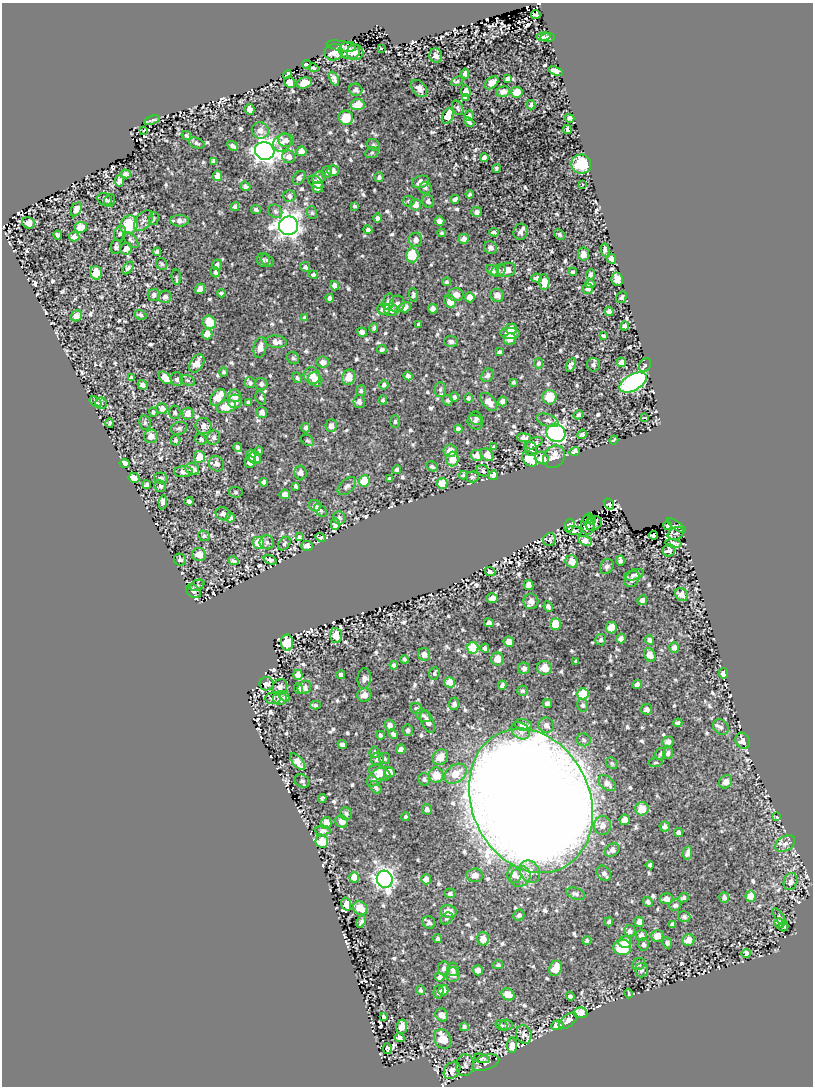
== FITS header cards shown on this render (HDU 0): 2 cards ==
NAXIS1  =                  811 /
NAXIS2  =                 1084 /

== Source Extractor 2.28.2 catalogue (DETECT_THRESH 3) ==
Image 811 x 1084 px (HDU 0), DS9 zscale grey, 1 PNG px = 1 image px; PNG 815 x 1088 px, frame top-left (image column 1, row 1084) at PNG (2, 3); each listed source drawn as its Kron ellipse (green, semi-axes under 4 px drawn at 4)
Background 0.0882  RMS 0.01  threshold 0.0299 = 3 sigma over >= 5 px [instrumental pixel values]
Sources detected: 739; of the 739, the 500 brightest by FLUX_AUTO listed and drawn (239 fainter detections omitted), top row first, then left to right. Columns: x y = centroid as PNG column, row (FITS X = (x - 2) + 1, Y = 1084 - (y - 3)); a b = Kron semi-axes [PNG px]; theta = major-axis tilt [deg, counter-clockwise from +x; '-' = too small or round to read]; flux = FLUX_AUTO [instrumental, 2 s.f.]
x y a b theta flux
536 15 5 3 - 1.5
543 36 7 3 9 1.4
547 37 7 4 2 1.5
341 46 15 5 -10 2.3
381 49 3 3 - 1.2
349 51 10 8 -9 4
334 52 9 8 - 8.7
355 52 8 7 - 5.9
436 56 7 6 - 3.3
307 64 4 3 - 5.3
313 68 5 3 - 1.3
555 71 7 4 -18 4.1
465 74 5 4 - 2.1
287 75 5 4 - 1.4
334 79 7 4 -68 2.6
508 79 4 3 - 1.6
457 81 6 4 28 1.1
289 82 6 5 - 4.3
304 83 8 5 14 6
492 83 8 5 39 5.2
419 88 9 6 -49 3.7
356 90 6 6 - 2
466 91 6 4 -86 4.3
503 92 7 5 10 3
517 92 5 5 - 20
466 97 4 4 - 1.4
358 105 7 5 7 8.1
531 105 4 3 - 1.3
458 108 8 5 -66 1.4
250 109 5 4 - 3.9
448 116 8 5 64 20
469 116 5 4 - 2
346 118 7 7 - 13
570 118 5 4 - 1.5
152 120 8 2 18 1.3
469 122 6 3 -41 1.5
567 129 4 3 - 1.4
143 130 3 3 - 4.4
260 130 8 8 - 4.4
186 135 5 4 - 1.2
286 140 8 7 - 3.2
197 143 8 5 -21 1.2
282 143 10 8 36 3.6
373 145 6 5 - 1.2
233 146 6 3 -33 1.8
265 151 10 9 - 530
301 151 5 5 - 6.6
372 153 7 5 22 1.3
289 157 6 6 - 3.9
484 158 4 4 - 3
214 161 4 3 - 1.1
581 164 10 9 - 21
496 169 4 3 - 1.3
333 171 5 5 - 3.4
327 172 6 5 - 1.2
125 174 5 4 - 2
218 176 5 4 - 5.4
379 177 5 4 - 1.8
299 178 7 5 51 2.9
319 178 7 5 40 2
120 181 6 4 82 2.7
315 182 8 5 -34 4.2
421 182 8 6 19 4.2
582 185 4 3 - 1.2
245 186 5 4 - 1.9
318 187 5 5 - 4.1
425 188 6 6 - 1.3
470 194 4 4 - 1.3
289 196 6 6 - 2.7
105 199 7 6 - 2.5
455 199 4 4 - 2.3
109 200 6 5 - 1.5
409 201 6 5 - 1.2
428 201 6 6 - 2.3
415 205 6 5 - 4.7
354 206 4 3 - 1.1
235 207 4 4 - 2
76 209 7 5 57 3.8
256 209 5 4 - 1.6
275 211 7 6 - 1.9
477 212 5 5 - 2.5
312 213 6 5 - 1.3
377 218 4 4 - 2.1
154 219 6 5 - 1.2
143 221 12 7 52 2.8
180 221 9 6 0 3.6
439 221 5 4 - 3.1
29 223 6 5 - 3.6
129 225 9 8 - 27
288 226 9 9 - 480
81 227 6 5 - 7.1
368 230 4 4 - 2.1
494 232 4 3 - 1.8
520 232 8 7 - 3.1
442 233 4 4 - 1.3
120 234 8 6 71 1.6
58 235 4 4 - 2.2
559 235 6 4 -45 1.2
74 237 5 4 - 3.2
464 239 5 5 - 2.7
131 240 10 5 -46 1.4
416 240 7 6 - 3.5
116 247 7 5 82 1.9
490 248 7 6 - 2.9
126 249 6 6 - 3.7
605 250 6 4 -77 2.4
157 252 4 4 - 1.8
583 254 6 5 - 4.3
412 255 7 6 - 21
612 259 5 4 - 2.3
263 260 7 6 - 1.5
267 261 7 5 -43 1.7
162 264 6 5 - 1.5
217 265 5 5 - 1.8
305 267 5 4 - 1.6
128 268 7 4 51 1.9
492 270 6 5 - 2.5
499 270 7 5 25 1.5
507 270 9 7 17 6.3
215 272 5 4 - 1.4
573 272 4 3 - 1.4
96 273 7 6 - 8.7
590 274 5 4 - 1.9
313 275 4 4 - 1.4
176 277 8 5 -84 1.2
537 278 5 4 - 1.6
617 279 7 5 -78 8.3
446 282 4 4 - 1.3
544 282 8 5 -87 6.3
590 284 5 4 - 1.9
335 286 5 4 - 3.8
587 288 5 5 - 2
200 289 5 4 - 4.9
221 293 4 4 - 1.2
154 295 6 6 - 2.2
413 295 7 4 -88 1.7
456 295 7 6 - 5.7
497 295 7 6 - 4.5
165 297 6 6 - 2.5
470 297 5 5 - 6.9
622 297 6 5 - 1.6
330 298 4 4 - 1.8
450 301 7 5 -69 7.5
388 302 8 5 76 2.2
397 304 8 7 - 3.3
405 307 6 5 - 5.1
384 309 6 6 - 6.4
433 309 5 5 - 3
391 310 7 6 - 3.9
609 311 4 4 - 2.4
140 315 6 4 -23 1.6
76 316 6 5 - 3.9
304 317 4 3 - 1.2
210 322 7 6 - 14
418 324 4 3 - 1.2
625 326 4 4 - 1.2
374 328 5 4 - 1.4
511 329 5 5 - 4.6
362 332 5 4 - 2.8
510 333 10 5 -4 7.1
207 334 5 5 - 8.2
603 336 4 3 - 1.2
510 339 6 5 - 3.1
451 341 7 5 -2 2
276 342 11 6 -4 4.7
260 347 11 6 78 4.7
382 349 4 4 - 1.7
499 352 4 3 - 1.2
293 358 7 5 -50 1.7
323 362 6 5 - 3.1
621 362 5 4 - 2.9
197 363 10 6 57 7.6
538 363 5 4 - 1.7
571 365 7 4 62 2.1
593 365 7 6 - 1.4
645 365 7 5 61 1.4
223 372 4 4 - 1.2
487 375 7 5 56 2.2
312 376 9 8 - 7.8
408 376 4 4 - 2.4
349 377 8 6 69 8.4
131 378 4 3 - 1.5
165 378 7 4 -44 11
297 378 5 4 - 1.3
177 379 7 6 - 2.3
315 379 7 6 - 4.3
187 380 8 5 -20 1.2
513 382 4 3 - 1.1
633 382 15 8 29 140
250 383 5 5 - 1.9
261 384 6 6 - 2.1
142 385 5 4 - 3.3
384 385 4 4 - 1.6
440 390 7 5 88 1.9
361 391 5 4 - 1.4
235 396 6 6 - 5.7
218 397 9 6 50 11
454 397 5 4 - 1.7
550 397 7 7 - 11
261 398 7 5 -69 1.4
468 398 5 4 - 1.2
383 400 4 4 - 1.2
448 400 5 4 - 1.5
235 401 7 7 - 3.4
503 401 5 4 - 2.9
95 402 7 4 -36 1.4
248 402 4 3 - 1.5
359 402 6 5 - 2.9
489 402 10 6 -49 5.6
101 403 6 6 - 1.2
226 407 10 6 15 12
162 408 5 5 - 4.8
153 412 4 4 - 1.3
175 412 7 5 -88 1.5
262 412 5 5 - 3.5
187 413 6 6 - 4.5
579 415 5 4 - 1.5
645 417 4 3 - 1.6
476 418 7 6 - 2.2
547 420 11 6 -19 2.3
395 421 6 5 - 1.5
475 422 8 6 -36 2.6
110 423 4 3 - 1.5
145 423 7 5 -80 1.4
203 426 8 8 - 3.7
331 426 6 5 - 2.8
179 428 8 6 20 1.9
306 428 5 4 - 1.8
458 429 4 4 - 2.1
556 433 10 8 -38 190
582 434 5 4 - 1.5
151 436 7 6 - 4.8
214 437 7 6 - 2.2
524 438 7 4 -7 2.5
201 439 6 5 - 1.3
175 440 5 4 - 1.8
307 440 7 5 -36 1.3
614 440 4 3 - 1.3
534 443 9 5 28 3.2
238 447 4 4 - 1.7
494 447 4 3 - 1.2
531 449 7 6 - 2.4
259 451 4 4 - 1.5
450 451 6 6 - 5.7
575 451 5 4 - 2.6
251 455 6 5 - 3.5
476 455 6 5 - 5.3
487 455 7 5 -44 7.9
199 457 6 5 - 12
554 457 12 10 49 8.6
255 458 6 6 - 5.4
542 458 7 6 - 7.6
452 459 7 6 - 8.8
529 459 8 6 -49 13
250 462 6 5 - 6.2
125 463 5 4 - 4.1
217 464 8 7 - 3.2
432 466 6 4 -28 1.6
192 469 7 6 - 4.8
397 470 4 4 - 1.7
483 471 6 5 - 1.4
183 472 9 5 1 2.8
300 472 7 6 - 3.9
463 475 4 4 - 1.2
493 475 5 4 - 3
472 477 6 5 - 1.2
134 478 5 5 - 4.9
161 478 7 5 -14 1.9
389 479 4 4 - 1.8
364 481 5 5 - 29
264 482 4 4 - 2.7
442 483 5 5 - 17
147 485 4 4 - 2
160 486 6 5 - 2.2
296 486 4 3 - 1.3
347 486 11 6 44 2.7
236 492 7 5 -5 1.2
285 494 5 5 - 3.8
189 501 4 4 - 2
163 502 7 4 82 2.3
609 504 6 4 -50 1.2
315 506 6 5 - 4
320 510 7 5 -46 1.3
223 514 7 6 - 2.8
230 518 5 4 - 2
339 518 6 6 - 2.1
588 518 5 3 - 1.2
592 520 5 4 - 1.7
594 523 8 6 31 3
335 524 6 4 -88 4.1
569 525 7 5 74 3.9
588 525 10 6 -88 2.3
667 525 5 3 - 1.5
677 525 11 4 -35 1.2
574 531 8 4 -7 1.4
676 533 8 6 24 2.4
653 535 4 4 - 2.2
204 536 6 5 - 1.3
299 537 4 3 - 1.2
321 537 5 3 - 3.9
550 540 7 6 - 1.7
585 541 7 4 -20 4.4
267 542 7 7 - 2.5
258 543 6 5 - 18
673 543 8 4 -9 2.1
284 544 7 5 51 1.3
307 546 6 5 - 2.6
669 550 6 6 - 2.7
199 555 7 6 - 5.6
180 560 6 5 - 1.4
270 560 7 4 -19 2
233 561 5 4 - 2
572 561 6 6 - 6.3
620 561 5 4 - 1.7
607 566 8 6 59 2
490 572 5 3 - 1.8
634 575 10 5 15 2
632 579 9 6 53 2.4
197 585 8 5 27 1.7
529 585 5 4 - 2.4
193 591 8 6 -39 2
681 595 7 6 - 4.4
492 598 5 5 - 3.9
642 600 5 4 - 2.7
531 601 8 7 - 4.3
548 607 5 4 - 1.8
489 623 5 4 - 2.5
555 624 6 5 - 20
611 627 6 5 - 8.1
336 635 7 6 - 6.9
621 639 5 4 - 3.1
601 640 6 5 - 1.5
649 640 5 4 - 1.9
287 642 8 6 89 33
509 642 5 5 - 5.3
674 647 5 5 - 3
473 648 5 5 - 37
485 648 4 4 - 1.9
424 654 6 6 - 3.6
650 655 7 5 -63 7.1
404 659 4 3 - 1.4
497 659 6 6 - 7.3
576 661 3 3 - 1.1
394 665 4 4 - 2.3
524 668 6 5 - 3
544 668 7 7 - 8.9
434 673 6 5 - 1.4
724 673 5 4 - 7.8
298 675 5 4 - 4
341 675 4 4 - 1.6
364 678 10 6 86 2.5
450 682 5 5 - 14
266 684 7 6 - 2.1
637 684 5 4 - 2
502 685 4 4 - 2
280 687 8 7 - 2.5
304 687 7 6 - 3.2
298 689 5 4 - 1.6
522 691 5 5 - 1.3
583 694 6 5 - 31
364 695 7 6 - 4.6
285 697 5 4 - 2.1
273 698 7 5 -6 1.5
280 698 7 7 - 4.4
454 704 6 5 - 2
547 704 5 4 - 2.9
315 705 5 3 - 1.2
583 705 6 5 - 1.7
416 708 6 5 - 1.8
647 709 5 5 - 2.6
424 716 8 5 -25 1.8
428 722 12 6 -64 4.2
678 723 4 4 - 1.5
390 725 6 5 - 3.5
523 725 8 6 -12 4.1
546 725 8 7 - 2.6
721 727 8 7 - 1.9
408 730 5 5 - 1.8
520 731 10 7 -36 3.9
393 734 5 4 - 1.5
380 735 4 4 - 1.5
583 740 7 6 - 1.6
743 741 8 7 - 5.9
668 742 6 5 - 2.7
342 745 4 4 - 1.6
401 749 5 4 - 3.8
374 752 6 5 - 2
668 753 6 5 - 1.8
661 754 6 5 - 1.8
440 757 8 7 - 7.4
377 759 7 6 - 3.3
385 759 5 5 - 1.1
298 762 10 5 -50 5.8
612 763 6 5 - 1.2
655 763 7 4 4 1.1
380 772 11 7 -25 9.1
389 772 5 5 - 6.1
455 774 12 8 36 10
436 775 8 7 - 11
376 777 11 6 45 4.5
424 779 6 5 - 1.8
302 781 8 6 -28 1.7
726 782 7 6 - 3.8
607 783 10 6 -38 3.8
376 787 7 5 -54 1.6
322 798 4 4 - 1.3
531 801 74 59 -66 3100
427 809 5 5 - 2.8
642 809 7 6 - 7.8
346 814 6 6 - 1.7
406 817 4 4 - 1.3
777 817 3 3 - 2.3
624 820 5 5 - 6.4
342 821 6 6 - 4.7
326 823 6 5 - 7.1
602 825 9 8 - 4.7
665 826 5 5 - 2.8
323 831 7 5 -1 2.2
679 832 4 4 - 2.9
322 842 6 6 - 17
785 844 11 7 32 3.4
612 850 8 6 37 3.7
688 853 7 4 83 3
650 865 4 4 - 1.4
530 872 12 9 -59 7.2
604 873 8 6 -54 2.8
475 875 8 6 4 4.3
514 875 8 7 - 3.8
354 877 5 5 - 10
521 877 11 9 46 6.4
385 879 8 8 - 230
426 879 5 5 - 6.6
790 882 9 6 70 2.5
450 893 5 5 - 1.8
576 894 10 5 -18 2.2
750 896 5 5 - 8.1
684 898 5 4 - 1.4
724 898 5 5 - 2.4
666 899 6 5 - 3.8
648 902 5 4 - 1.8
346 904 7 4 -73 2.5
675 905 6 5 - 1.8
360 908 7 6 - 9.5
448 911 8 6 -11 7.9
519 915 6 5 - 1.7
684 917 6 5 - 1.7
779 917 10 3 -56 1.4
446 918 7 5 42 1.1
361 921 6 3 66 1.8
429 922 7 6 - 2
609 922 4 4 - 1.5
639 922 5 4 - 3.2
779 923 5 5 - 2.5
672 924 4 4 - 2.3
784 926 5 4 - 2.3
630 931 6 6 - 2.6
641 935 5 5 - 3.3
657 936 6 6 - 6.1
438 939 4 4 - 1.7
483 939 7 6 - 6.1
688 940 6 5 - 5.3
587 941 4 4 - 1.3
625 942 6 6 - 6.8
667 943 6 4 -63 1.7
643 944 6 5 - 2.2
622 947 9 8 - 20
746 953 5 4 - 2.4
639 964 7 6 - 1.4
498 965 5 4 - 1.4
444 968 7 6 - 2.6
555 968 8 6 66 10
453 969 6 5 - 1.9
478 970 5 5 - 5.1
641 970 7 6 - 2
453 975 7 7 - 4.2
440 977 4 4 - 3.1
420 990 5 4 - 1.5
443 990 5 5 - 3.8
439 992 7 5 78 1.6
508 994 7 5 -29 7.2
629 994 4 3 - 1.9
570 996 4 4 - 1.7
580 1013 7 5 -5 9.5
442 1015 7 6 - 4.1
384 1017 3 3 - 8.7
568 1021 10 5 38 4.9
501 1025 6 5 - 1.1
506 1025 6 5 - 1.3
557 1025 6 5 - 2.4
402 1027 7 5 79 6.1
464 1027 4 4 - 1.3
524 1034 9 7 -69 2.9
399 1038 5 4 - 3
443 1039 10 8 -60 14
512 1045 7 5 88 4.6
387 1049 5 3 - 1.2
482 1058 8 4 -14 1.3
486 1063 14 7 19 2.3
465 1065 11 9 88 2.1
452 1070 9 7 49 5.3
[239 fainter detections neither listed nor drawn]